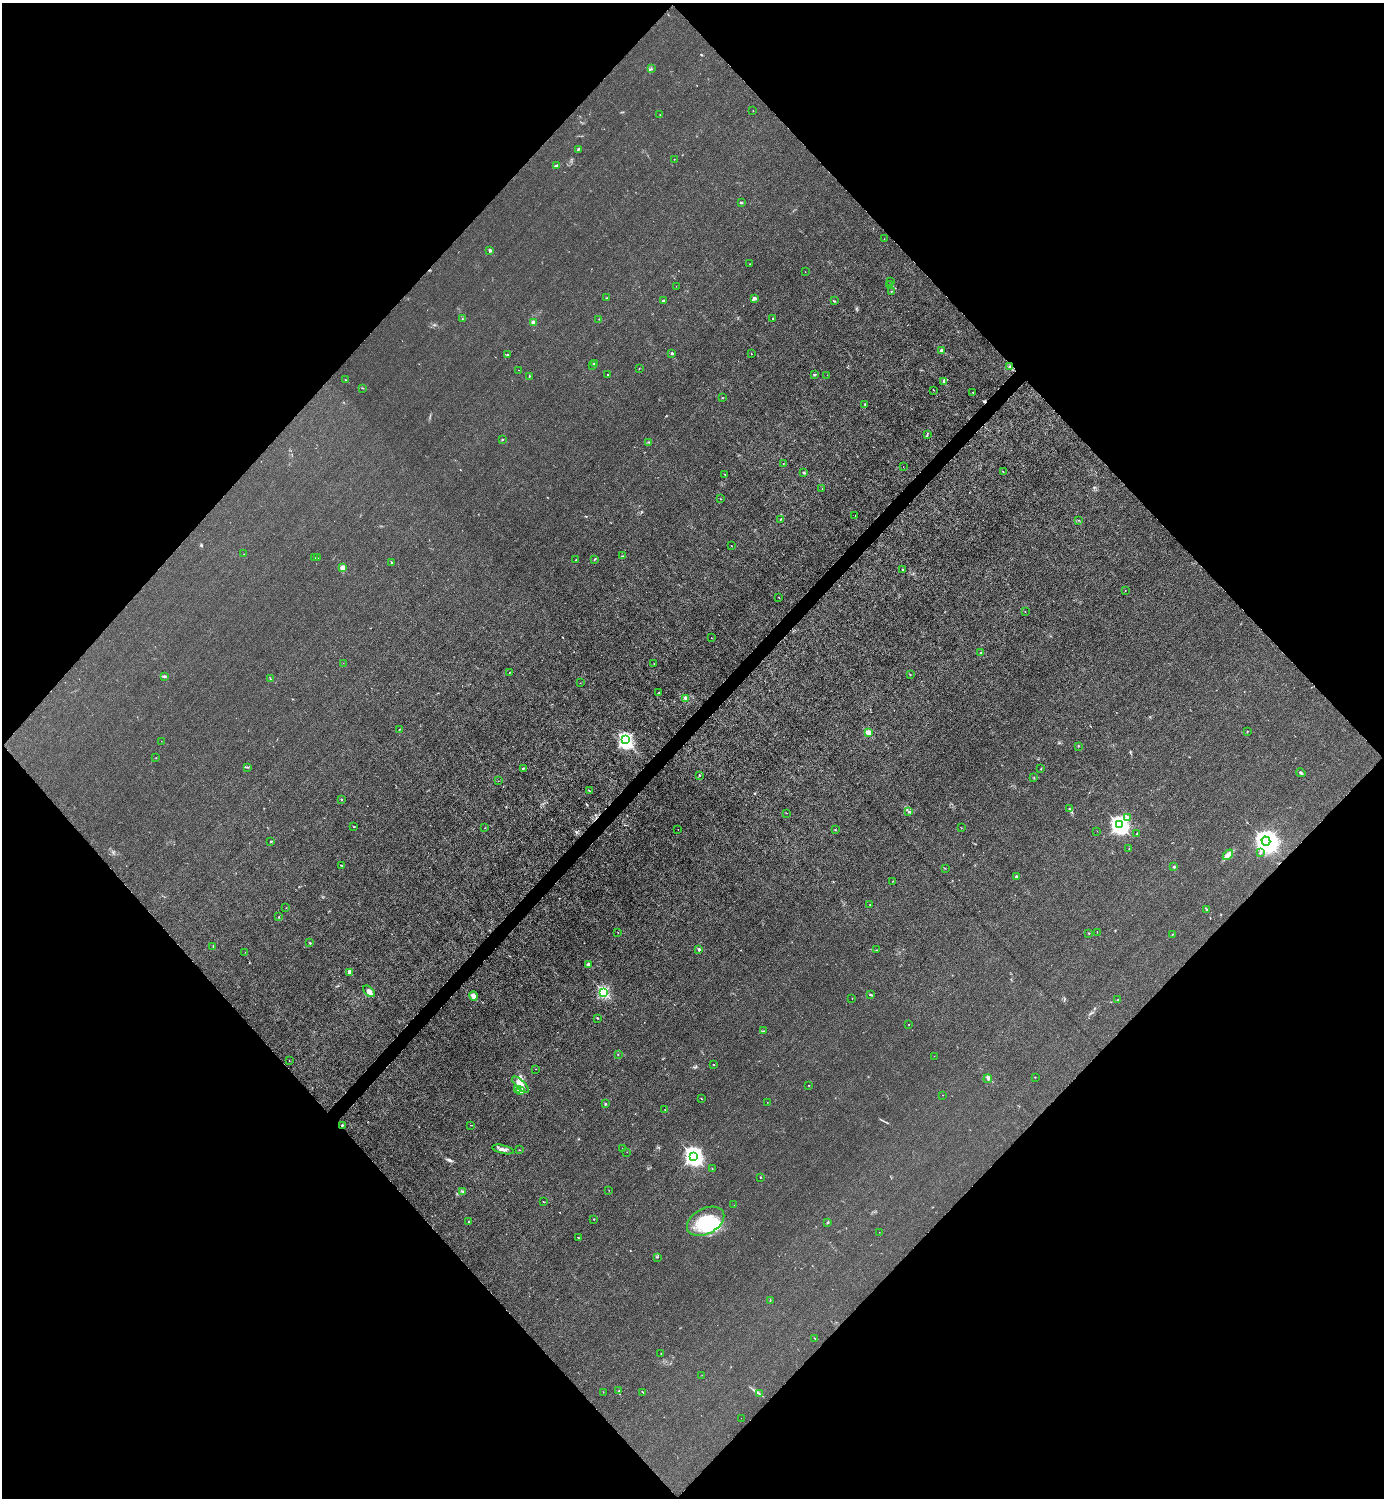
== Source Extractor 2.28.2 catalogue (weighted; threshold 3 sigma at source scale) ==
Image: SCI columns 301-5827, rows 3-5983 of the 5985 x 5985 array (HDU 1 of 3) = the unmasked area's bounding box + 8 px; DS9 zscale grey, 4 x 4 block average (1 PNG px = mean of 4 x 4 image px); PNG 1386 x 1500 px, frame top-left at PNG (2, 3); each listed source drawn as its Kron ellipse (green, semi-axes under 4 px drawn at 4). Shown black and unused: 51% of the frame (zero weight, under 3 of 4 exposures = <1% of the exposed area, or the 3 px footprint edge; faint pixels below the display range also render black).
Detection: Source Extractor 2.28.2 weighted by HDU 2 'WHT'. Background 0.0211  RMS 0.0061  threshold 0.0276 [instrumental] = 3 sigma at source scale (4.5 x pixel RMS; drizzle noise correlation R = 1.50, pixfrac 1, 0.05/0.05 arcsec/px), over >= 5 px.
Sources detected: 200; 3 inside a brighter object's white glare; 1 cosmic-ray / hot-pixel residue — neither listed nor drawn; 3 coinciding with a brighter row at this scale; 6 inside a brighter listed object's ellipse — not listed separately; the other 187 listed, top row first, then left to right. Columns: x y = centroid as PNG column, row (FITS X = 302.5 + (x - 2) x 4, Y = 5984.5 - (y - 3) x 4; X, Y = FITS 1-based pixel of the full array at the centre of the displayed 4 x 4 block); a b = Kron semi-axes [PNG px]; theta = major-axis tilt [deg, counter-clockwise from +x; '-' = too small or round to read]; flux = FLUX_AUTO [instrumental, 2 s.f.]
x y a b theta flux
652 69 2 2 - 1.1
753 110 2 2 - 0.82
660 115 2 2 - 1.2
578 149 3 2 - 3.8
674 159 2 2 - 0.99
557 165 3 2 - 5.1
741 203 4 2 - 2.5
884 239 2 2 - 0.79
490 250 3 3 - 5.2
750 264 2 2 - 1.1
805 272 2 2 - 0.67
891 281 2 2 - 0.97
890 284 2 2 - 1.6
676 286 2 2 - 0.71
892 291 3 2 - 2.5
607 298 2 2 - 1.9
755 298 4 3 - 7.5
663 300 4 2 - 3.3
834 301 2 2 - 2.8
773 318 2 2 - 13
462 319 2 2 - 0.99
599 319 2 2 - 1.5
533 322 2 2 - 71
941 350 2 2 - 46
672 353 2 2 - 6.1
751 354 2 2 - 2.8
507 355 3 2 - 2.6
594 363 3 2 - 2.6
593 365 3 2 - 2.5
1010 367 3 2 - 3
639 369 2 2 - 1.4
519 370 2 2 - 0.75
608 374 2 2 - 3
814 375 3 2 - 2.5
827 375 2 2 - 0.65
529 376 2 2 - 3.2
346 380 2 2 - 1.5
944 381 2 2 - 2.6
363 388 2 2 - 1.8
933 390 2 2 - 1.3
973 392 4 2 - 2.1
722 398 2 2 - 1.4
865 405 2 2 - 2.4
927 434 2 2 - 2.2
502 439 2 2 - 1.6
649 442 2 2 - 1.5
783 464 2 2 - 1
903 467 2 2 - 0.98
803 472 3 2 - 2.9
1003 472 2 2 - 1.2
725 475 2 2 - 1.7
822 489 2 2 - 1.3
720 499 2 2 - 0.93
855 515 2 2 - 0.65
780 519 2 2 - 2.5
1079 520 2 2 - 1.4
731 546 2 2 - 1.6
244 554 2 2 - 0.91
623 556 2 2 - 2.5
315 558 3 2 - 2.2
317 558 2 2 - 1.7
576 560 2 2 - 3.3
594 560 2 2 - 1.3
391 562 2 2 - 2.7
342 568 2 2 - 90
903 569 2 2 - 3.8
1125 590 2 2 - 1.7
778 597 2 2 - 1.6
1025 612 2 2 - 1.2
711 638 2 2 - 1.2
981 653 2 2 - 4.8
343 663 2 2 - 0.67
654 663 2 2 - 0.74
509 673 2 2 - 1.1
910 674 2 2 - 2.2
164 677 2 2 - 1.9
270 679 3 2 - 1.9
580 683 2 2 - 0.88
659 693 2 2 - 2
685 698 4 2 - 7.5
399 729 2 2 - 1.2
1247 731 3 2 - 2.3
868 733 2 2 - 130
625 740 3 2 - 1100
161 741 2 2 - 0.6
1079 746 2 2 - 2.1
156 758 2 2 - 0.95
247 767 3 2 - 2.3
523 768 2 2 - 3.2
1041 769 2 2 - 1.8
1301 773 5 2 - 5.9
700 775 2 2 - 1.8
1034 777 2 2 - 1.8
498 781 2 2 - 0.55
589 791 3 2 - 2
341 799 2 2 - 6.3
1069 809 2 2 - 2.1
909 812 3 2 - 3.7
786 813 2 2 - 0.99
1127 817 3 2 - 5.3
1119 825 3 3 - 1800
354 827 2 2 - 1.8
485 828 2 2 - 1.5
961 828 2 2 - 2.2
678 830 2 2 - 0.72
835 830 2 2 - 2.5
1097 831 2 2 - 0.64
1137 834 2 2 - 2.2
271 841 3 2 - 2.3
1266 841 4 4 - 4400
1129 849 2 2 - 0.83
1260 853 2 2 - 2.8
1228 855 6 3 45 23
342 865 2 2 - 1.7
1174 867 2 2 - 13
945 868 2 2 - 1
1017 876 3 2 - 3.8
893 881 2 2 - 0.83
870 905 2 2 - 2.4
286 908 2 2 - 0.66
1207 910 2 2 - 1.9
279 917 2 2 - 1.4
1097 932 2 2 - 0.77
618 933 2 2 - 0.81
1089 933 2 2 - 1.9
1173 934 2 2 - 1.6
310 943 2 2 - 4
213 947 2 2 - 1.5
699 950 2 2 - 28
877 950 2 2 - 1.6
245 952 2 2 - 0.76
589 964 2 2 - 49
349 972 4 3 - 8.9
369 991 7 4 -43 16
604 992 2 2 - 570
870 995 3 2 - 2.6
473 996 5 3 - 15
852 998 2 2 - 1.5
1118 999 2 2 - 1.1
597 1018 2 2 - 6.9
909 1024 2 2 - 2.8
764 1031 2 2 - 1.5
618 1054 2 2 - 2.4
934 1056 2 2 - 0.7
289 1061 2 2 - 0.89
713 1065 2 2 - 2.3
535 1069 2 2 - 0.78
1035 1077 2 2 - 1.8
988 1079 4 2 - 3.4
520 1084 11 4 -44 25
809 1085 2 2 - 3
517 1090 2 2 - 2.9
521 1091 4 3 - 8.5
943 1095 2 2 - 0.79
701 1099 2 2 - 1.4
767 1102 2 2 - 1.3
605 1104 2 2 - 4
665 1110 2 2 - 0.79
342 1125 2 2 - 9.5
471 1125 3 2 - 1.1
503 1149 11 3 -13 15
622 1149 2 2 - 1.3
520 1150 2 2 - 1.1
627 1152 2 2 - 0.57
693 1156 3 3 - 2000
712 1169 2 2 - 1.2
760 1177 2 2 - 1.8
609 1190 2 2 - 0.79
463 1192 2 2 - 5.3
543 1202 2 2 - 1.7
734 1205 2 2 - 0.56
594 1219 2 2 - 4.2
706 1221 20 12 28 130
469 1222 2 2 - 3
828 1222 2 2 - 2.1
879 1232 2 2 - 0.69
578 1238 3 2 - 2.5
657 1257 2 2 - 2
770 1300 2 2 - 1.4
815 1338 3 2 - 1.5
661 1353 2 2 - 0.85
702 1375 2 2 - 0.66
619 1391 2 2 - 1.4
603 1392 2 2 - 0.78
643 1392 3 2 - 2.5
759 1394 2 2 - 1.4
741 1418 2 2 - 0.9
Overlapping masked pixels (flux is a lower limit): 1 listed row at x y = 342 1125
Diffuse or blended objects may show on this block-average render without a row.